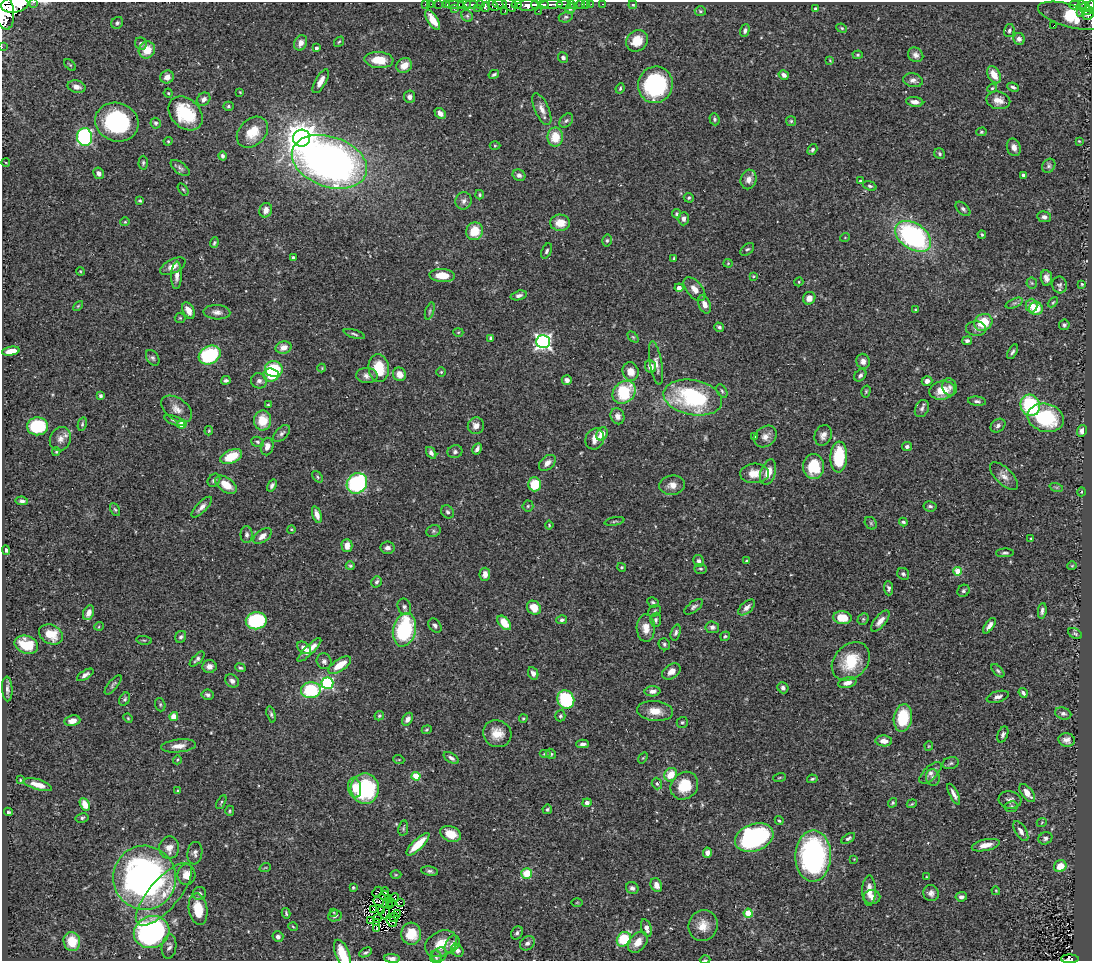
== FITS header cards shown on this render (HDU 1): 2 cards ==
NAXIS1  =                 1090
NAXIS2  =                  959

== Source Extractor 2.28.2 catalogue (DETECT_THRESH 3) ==
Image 1090 x 959 px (HDU 1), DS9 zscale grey, 1 PNG px = 1 image px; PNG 1094 x 963 px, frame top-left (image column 1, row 959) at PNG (2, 2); each listed source drawn as its Kron ellipse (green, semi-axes under 4 px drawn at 4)
Background 0.415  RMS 0.027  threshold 0.0801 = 3 sigma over >= 5 px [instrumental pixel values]
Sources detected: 468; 2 with non-positive FLUX_AUTO (blend fragments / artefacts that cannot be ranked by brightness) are neither listed nor drawn; the other 466 listed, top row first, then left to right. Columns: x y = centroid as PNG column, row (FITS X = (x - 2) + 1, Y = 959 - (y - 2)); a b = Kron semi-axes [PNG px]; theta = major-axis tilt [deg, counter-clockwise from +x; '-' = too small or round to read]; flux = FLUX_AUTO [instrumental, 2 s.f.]
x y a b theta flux
34 2 3 2 - 37
425 4 2 2 - 4.9
431 4 2 2 - 8.3
438 4 2 2 - 2.6
472 4 7 3 0 360
500 4 7 3 -1 150
517 4 5 3 - 140
551 4 11 3 1 640
563 4 7 3 -8 150
572 4 4 2 - 43
580 4 3 2 - 14
585 4 3 2 - 5.4
591 4 2 2 - 6.5
602 4 3 2 - 7.2
1081 4 3 2 - 44
15 5 14 8 8 5300
447 5 3 2 - 15
455 5 9 3 0 320
464 5 7 3 6 210
481 5 4 3 - 37
493 5 6 4 -41 170
509 5 8 5 -44 420
528 5 11 5 4 1000
535 5 5 3 - 220
544 5 5 3 - 350
633 5 4 3 - 1.7
1075 5 5 4 - 180
1090 6 6 3 56 220
486 7 5 4 - 140
1084 7 5 3 - 130
454 8 3 2 - 38
477 8 3 2 - 36
570 8 5 5 - 4.2
815 8 3 3 - 2.1
4 11 19 9 -80 2800
505 11 3 2 - 4.7
538 11 2 2 - 9.4
700 11 5 4 - 2.8
1087 11 6 3 13 160
1080 12 2 2 - 28
1088 14 6 5 - 240
467 16 6 5 - 3.5
1071 16 34 11 -16 110
566 17 7 5 18 3.8
433 20 11 5 -59 25
117 23 6 5 - 4
1054 25 2 2 - 1.7
842 28 5 4 - 2.6
745 31 6 4 71 4.8
1009 31 7 5 76 4.1
1019 39 6 5 - 6.4
637 41 12 10 40 32
339 42 6 4 51 2.4
301 43 8 6 65 11
141 44 6 6 - 5.5
2 47 2 2 - 5.5
316 48 3 3 - 5
147 50 9 8 - 30
858 55 5 4 - 2.6
916 55 8 7 - 7.7
563 57 5 5 - 4.9
379 60 14 8 -3 37
830 60 4 3 - 1.5
70 65 7 4 -44 2.2
404 65 8 7 - 19
494 74 5 3 - 3.4
784 75 5 4 - 8.3
994 75 9 6 -61 22
167 77 7 6 - 12
913 80 10 6 -12 7.5
321 81 13 5 60 14
655 85 18 17 - 200
76 87 9 6 -14 13
1013 87 6 3 -24 3.8
620 88 5 3 - 2.7
992 88 5 4 - 2.1
240 92 3 3 - 1.4
168 93 4 4 - 2.2
409 97 6 5 - 6.3
204 99 7 6 - 8.2
998 100 12 8 -12 16
915 102 8 5 -8 11
228 106 5 4 - 2.9
542 109 17 7 -66 14
186 113 19 14 -45 100
440 113 6 4 -43 10
714 119 6 5 - 3.3
566 120 8 5 47 4.3
791 121 5 5 - 2.7
117 122 22 19 -19 200
156 123 5 5 - 3.2
252 132 18 13 44 42
981 132 5 4 - 2.3
85 137 9 7 -84 320
555 137 9 8 - 39
302 138 8 8 - 2600
168 141 4 4 - 2.1
1079 141 3 2 - 1.4
495 146 5 3 - 1.9
1014 147 9 7 -70 10
812 150 6 4 58 3.7
940 154 6 5 - 3.4
222 156 4 4 - 4.2
329 162 39 25 -19 1100
6 163 4 3 - 1.5
143 163 7 4 89 3.1
1049 166 7 6 - 4.5
180 168 11 5 -37 5.5
99 173 6 5 - 7.1
519 175 6 5 - 6.1
1023 175 4 3 - 4.7
749 179 10 8 75 13
860 181 3 2 - 2.1
870 186 7 4 -21 3.8
183 189 7 3 -53 2.3
480 195 5 4 - 2.6
689 198 5 4 - 3.1
140 201 4 3 - 2.4
463 201 9 8 - 7.4
963 209 9 5 -42 4.9
266 210 7 6 - 11
677 214 4 4 - 2.9
1044 217 7 5 -10 6
684 219 6 5 - 7.2
125 222 4 4 - 2
560 223 10 8 -1 26
474 231 9 8 - 39
982 234 4 3 - 2.3
913 236 20 13 -34 320
845 237 5 3 - 1.4
607 240 6 4 75 3.3
214 243 5 4 - 3
747 249 8 5 41 3.8
547 251 8 5 65 3.9
293 258 3 3 - 3.1
674 259 4 3 - 2.6
728 263 4 4 - 1.9
173 266 14 7 25 13
80 271 4 3 - 1.6
177 275 14 5 88 11
442 275 13 6 -4 30
753 276 4 3 - 1.6
1046 278 7 5 -84 9.2
799 282 4 4 - 2
1032 283 6 5 - 3
1082 284 3 3 - 2
1060 285 8 7 - 5.2
679 288 4 4 - 12
694 289 14 8 -50 16
519 295 8 4 15 6.1
809 298 6 6 - 14
1053 302 6 3 44 2.1
1014 303 9 4 22 4.2
704 304 9 6 -68 12
1032 305 7 6 - 15
78 306 6 3 45 2.1
1036 308 7 6 - 42
188 310 9 5 -62 15
916 310 4 3 - 2.1
430 311 9 4 72 3.3
217 312 13 7 -3 10
180 318 5 5 - 2.4
983 322 9 8 - 52
1064 325 5 5 - 4.5
719 327 5 4 - 3.8
976 329 10 7 -5 6.4
458 332 5 3 - 1.7
354 334 11 3 -17 3.7
633 337 6 4 -44 2.5
491 338 4 4 - 4.4
967 341 5 4 - 4.3
543 342 7 6 - 580
284 347 8 6 14 12
11 351 9 4 10 20
1013 352 8 4 61 4.1
210 355 11 9 29 160
153 358 9 6 -57 4.4
863 361 7 6 - 9.7
656 363 22 6 -80 12
650 366 6 5 - 13
322 368 4 4 - 1.8
379 368 14 10 -84 54
274 369 9 8 - 96
631 371 9 8 - 20
441 372 5 5 - 2.1
400 374 7 6 - 18
271 375 8 6 -6 39
860 375 7 5 49 5.2
367 376 11 7 -3 9.2
226 380 4 3 - 4.8
567 380 5 4 - 7.1
259 381 8 7 - 6.7
927 381 5 4 - 8.3
949 387 9 7 -68 6.1
942 390 13 9 10 33
722 391 7 4 -58 3.4
866 391 6 4 75 2.4
624 392 12 10 43 100
100 396 3 3 - 4.6
693 398 30 17 -11 230
977 401 9 4 -7 5.1
268 405 4 2 - 1.6
1030 405 11 9 -65 140
176 409 17 10 -36 17
922 409 9 6 65 5.7
618 416 8 7 - 11
1046 418 18 14 -14 130
174 420 10 4 -20 4.1
263 420 10 8 88 36
82 424 7 4 77 2.8
182 424 5 4 - 30
37 426 10 9 - 110
476 426 8 8 - 13
998 426 8 6 38 5.3
209 431 5 3 - 2.1
1082 431 6 5 - 8
282 433 10 6 46 5.8
602 434 7 5 59 19
823 435 10 8 66 11
765 436 12 9 42 13
754 437 3 3 - 2.7
60 439 12 10 66 12
595 439 11 9 62 17
258 442 6 5 - 3.7
907 446 5 4 - 4.5
267 447 9 6 78 11
477 449 6 3 62 5.9
56 452 4 3 - 2.1
455 452 7 6 - 5.3
431 453 6 4 -55 6.7
231 457 11 6 24 53
839 457 15 8 87 89
547 463 10 6 42 12
814 466 12 10 -90 62
768 472 13 7 72 23
754 473 14 9 3 21
1004 476 18 8 -45 14
318 477 7 4 -51 2.9
214 480 7 5 46 4.9
357 483 11 9 45 210
534 484 7 6 - 48
226 485 12 7 -36 32
272 485 6 4 56 5.2
672 485 13 9 7 15
1056 487 7 4 -18 3.1
1081 492 4 3 - 1.5
22 501 6 4 -9 5.3
528 506 5 5 - 3
930 506 6 5 - 4.1
202 507 13 5 45 9.4
115 509 7 4 -61 3
448 512 7 5 -54 4.8
317 515 9 4 -72 10
615 521 10 3 10 2.6
903 522 4 3 - 3.5
871 523 7 5 -47 3.5
549 525 4 4 - 1.9
291 529 4 3 - 1.5
433 531 7 6 - 4.1
247 535 8 6 -90 5.1
262 536 10 6 37 13
1031 539 4 3 - 2.1
347 545 6 5 - 15
387 548 7 6 - 7.5
6 550 5 3 - 3.3
1005 553 9 4 3 3.7
699 561 6 5 - 5.1
746 561 3 3 - 2.3
350 566 4 3 - 2.6
1072 566 4 4 - 1.8
622 567 4 4 - 2.5
700 569 6 5 - 3.1
958 571 4 4 - 44
485 574 6 5 - 13
903 574 6 5 - 4.3
377 582 6 5 - 4.2
889 588 7 4 -87 4.6
963 591 6 5 - 4.2
653 602 6 5 - 3.4
404 607 8 6 -70 5.9
694 607 11 5 38 5.4
747 607 10 5 42 9.5
534 608 7 6 - 27
655 611 7 5 38 3
1042 611 8 4 82 5.2
89 613 8 5 68 11
842 618 9 6 -8 40
863 619 6 5 - 2.8
562 620 5 4 - 4.8
656 620 7 5 87 4.1
256 621 10 8 9 150
880 621 13 5 51 13
504 623 8 5 -50 33
99 626 5 3 - 1.8
435 626 8 5 -51 5.5
989 626 9 4 55 8.6
712 627 7 6 - 6.1
646 628 13 9 -88 21
404 630 17 11 78 180
676 633 8 4 73 4.7
51 634 12 9 -28 33
1075 634 7 4 -30 3.6
725 636 5 4 - 2.6
181 637 6 5 - 4
144 640 8 4 -8 2.2
664 644 6 5 - 3.6
26 645 12 8 -21 47
304 648 8 5 -33 12
309 650 16 4 45 18
197 659 9 4 46 4.9
324 661 8 7 - 6.1
851 661 21 16 46 67
340 665 13 6 35 36
209 666 7 6 - 8.9
240 668 5 3 - 2.9
671 671 10 7 37 13
998 671 8 4 -47 3.6
533 673 6 5 - 8.4
85 675 9 4 32 5.9
232 681 7 6 - 6.6
327 683 6 6 - 230
847 683 9 5 15 11
113 685 12 4 51 4.1
783 688 6 5 - 4.8
7 689 12 5 -87 6.6
311 690 10 8 5 110
652 691 8 5 3 8.1
1023 693 5 3 - 4.2
208 695 6 5 - 5.2
998 697 11 5 16 7.4
125 699 7 5 62 3.5
566 700 9 8 - 120
160 705 7 5 -71 2.9
655 711 18 10 -6 24
1063 713 8 6 -17 5.5
271 714 8 4 -74 3.7
174 716 4 4 - 33
379 716 5 4 - 2.5
560 716 5 5 - 3
128 718 5 4 - 1.9
523 718 4 3 - 2
903 718 14 9 81 78
407 719 7 5 57 9.1
72 721 8 5 9 14
682 722 5 5 - 3.2
427 730 5 4 - 2.1
497 734 14 13 - 26
1003 735 8 5 68 5.4
1067 740 8 6 -7 9.1
884 741 8 5 -4 13
583 744 6 4 1 5.5
179 746 18 6 6 15
929 746 4 4 - 1.8
545 754 6 4 0 2.7
551 754 5 4 - 3.4
451 758 8 4 -32 5.5
643 758 6 3 53 1.6
177 760 4 3 - 1.7
399 760 5 3 - 1.6
951 763 8 6 16 4.1
931 773 14 6 43 9
671 775 7 6 - 33
416 776 4 4 - 61
779 778 6 3 19 1.8
933 778 8 6 -78 6
812 779 5 3 - 2.7
20 780 4 3 - 1.6
657 784 6 5 - 4.1
38 785 14 5 -16 21
684 786 15 13 47 52
355 788 10 6 -82 21
365 789 15 14 - 170
178 791 4 4 - 2.2
1027 793 10 5 -51 17
954 794 11 4 -62 8.4
1010 800 11 8 -8 9
221 802 7 3 61 2.3
587 803 4 4 - 8.1
893 803 5 4 - 2.4
85 804 7 4 -62 20
912 804 5 4 - 2.2
1011 807 6 5 - 3.9
547 809 5 5 - 3.3
230 811 5 4 - 2.4
8 812 4 3 - 3.2
82 818 6 4 11 3.6
779 821 5 3 - 2.4
1042 822 5 3 - 1.4
403 828 8 5 80 3.1
1021 831 11 5 -59 9.2
451 834 11 7 -23 31
754 838 20 13 20 310
848 838 7 4 32 3.9
1045 838 7 6 - 5.2
418 844 15 5 44 42
986 845 14 5 12 17
169 848 11 10 - 18
195 853 11 7 83 7.4
707 853 5 4 - 7.9
813 856 25 18 88 360
854 859 4 4 - 1.4
1060 866 6 6 - 27
265 868 6 3 19 1.8
430 871 9 4 -9 4.4
527 873 5 5 - 39
186 875 10 9 - 22
396 875 5 3 - 1.9
926 877 4 3 - 1.4
145 878 32 31 - 750
656 885 7 5 -64 13
353 888 4 3 - 2.4
632 888 6 6 - 4.9
385 891 4 2 - 1.6
869 891 15 7 90 21
996 891 4 3 - 1.7
377 892 5 2 - 2.2
199 893 7 6 - 4.8
931 893 8 7 - 8
164 894 39 15 49 61
384 896 5 2 - 0.05
872 897 8 7 - 12
961 897 6 4 7 5.5
389 898 4 2 - 2.1
395 898 4 2 - 0.56
378 901 5 2 - 2
400 902 4 2 - 0.49
577 902 5 3 - 1.6
392 903 3 2 - 1.1
390 906 4 2 - 0.43
198 909 16 9 -80 46
374 909 3 2 - 0.71
381 910 3 2 - 1.9
334 912 3 2 - 1.4
286 913 5 3 - 2.5
386 913 6 2 80 0.71
398 913 3 2 - 0.98
748 913 4 4 - 81
335 916 7 5 13 3.4
394 917 4 2 - 1.7
378 918 3 2 - 1.6
371 921 3 3 - 2.2
391 921 7 4 -51 0.098
376 922 4 2 - 0.63
703 925 16 14 74 25
293 927 5 3 - 1.9
377 928 3 2 - 2.1
646 928 9 5 -72 11
152 932 18 16 21 380
517 933 7 5 59 4.2
411 934 11 10 - 42
278 937 5 5 - 7.4
624 939 8 6 50 88
72 941 9 8 - 34
638 942 12 8 49 21
527 943 8 6 42 6.5
441 944 16 12 28 34
452 944 10 6 60 9.3
169 947 12 7 82 6.8
457 950 7 5 -55 6.5
366 952 7 4 25 3.9
342 954 15 7 -68 42
439 955 8 6 42 5.4
436 957 6 6 - 3.9
392 959 8 4 -4 7.7
1070 959 9 4 -1 110
705 960 5 3 - 1.7
At the frame edge (FLAGS 8, measured only in part): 9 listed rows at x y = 34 2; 15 5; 1090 6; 4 11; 2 47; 342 954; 392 959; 1070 959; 705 960
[2 non-positive-flux detections neither listed nor drawn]